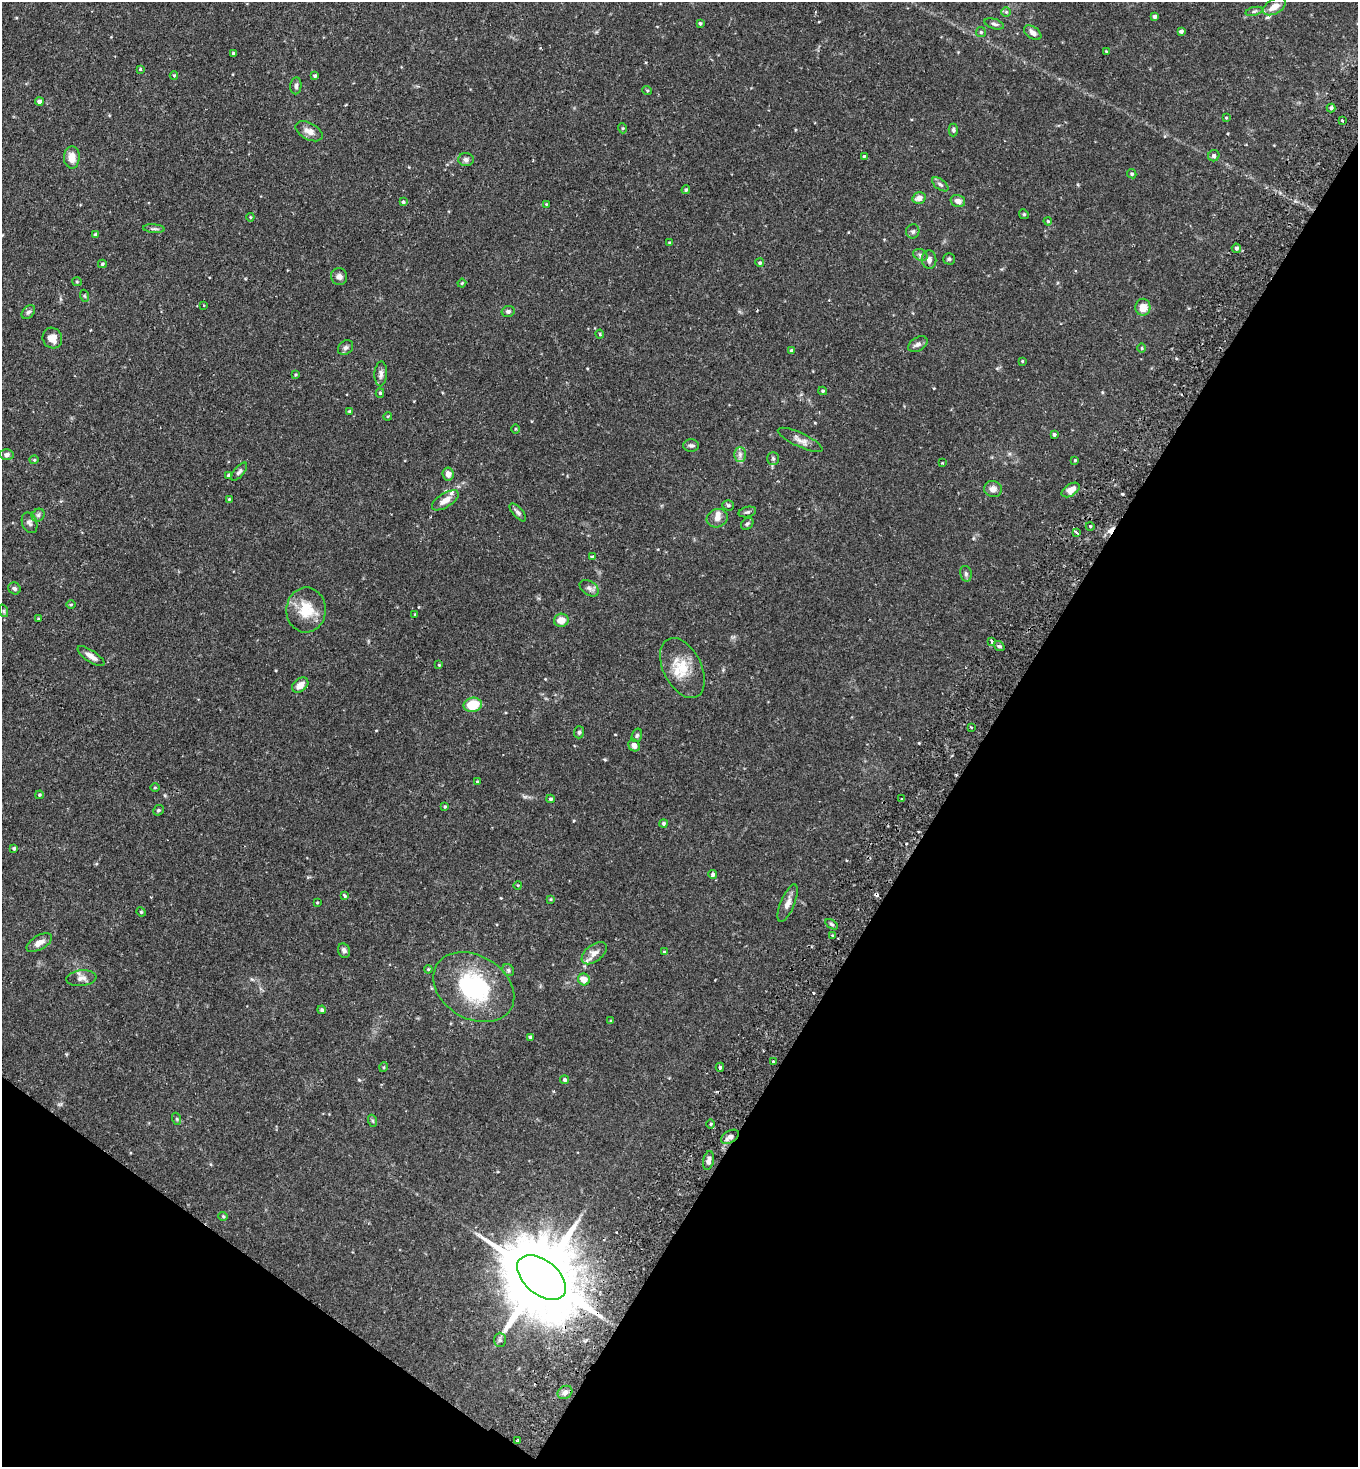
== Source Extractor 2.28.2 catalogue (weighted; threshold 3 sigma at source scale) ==
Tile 15 of 4 x 4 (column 3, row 4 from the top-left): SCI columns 3054-4409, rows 8-1472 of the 5925 x 5903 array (HDU 1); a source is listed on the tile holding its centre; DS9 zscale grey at full resolution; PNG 1360 x 1469 px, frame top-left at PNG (2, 2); each listed source drawn as its Kron ellipse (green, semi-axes under 4 px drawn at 4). Shown black and unused: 33% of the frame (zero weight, under 2 of 3 exposures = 3% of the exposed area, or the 3 px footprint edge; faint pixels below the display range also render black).
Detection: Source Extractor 2.28.2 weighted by HDU 2 'WHT'; one run over the whole footprint, this tile lists its part. Background 0.0863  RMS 0.0053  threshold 0.0237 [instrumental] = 3 sigma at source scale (4.5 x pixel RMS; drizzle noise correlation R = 1.50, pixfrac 1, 0.05/0.05 arcsec/px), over >= 5 px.
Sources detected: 164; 2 cosmic-ray / hot-pixel residue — neither listed nor drawn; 3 inside a brighter listed object's ellipse — not listed separately; the other 159 listed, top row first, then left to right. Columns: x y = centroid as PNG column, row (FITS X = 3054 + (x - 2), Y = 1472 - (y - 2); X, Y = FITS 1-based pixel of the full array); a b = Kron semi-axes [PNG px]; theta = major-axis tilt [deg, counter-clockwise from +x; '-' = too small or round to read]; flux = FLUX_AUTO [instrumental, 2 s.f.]
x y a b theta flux
1274 7 12 7 30 5.1
1254 11 9 3 13 1.2
1006 12 5 5 - 0.71
1155 17 4 3 - 1.2
700 23 4 3 - 0.66
994 24 10 5 -18 1.3
1181 31 4 3 - 1.4
981 32 5 5 - 0.73
1033 33 10 6 -35 2.2
1106 51 3 3 - 0.42
233 53 3 3 - 0.59
140 69 3 3 - 0.57
174 75 4 3 - 0.56
315 76 3 3 - 0.94
296 86 8 5 84 1.4
647 90 5 3 - 0.51
39 102 4 4 - 2.3
1331 108 4 4 - 0.98
1226 118 4 3 - 0.44
1342 121 3 2 - 0.81
622 128 5 3 - 0.5
953 130 6 4 89 1
309 131 14 8 -28 3.6
864 156 3 3 - 0.82
1214 156 6 5 - 1.4
72 157 11 8 89 5.7
466 160 8 6 -3 1.5
1132 174 5 4 - 0.85
940 184 9 5 -37 1.3
686 190 4 4 - 0.77
919 198 7 5 12 3.5
958 201 7 6 - 3.1
403 202 4 3 - 0.89
546 204 4 3 - 0.44
1024 214 5 4 - 0.66
250 217 4 4 - 0.49
1048 221 4 3 - 0.47
154 229 11 4 -4 1.2
913 231 7 6 - 1.2
96 235 4 4 - 1
670 243 4 3 - 0.91
1236 248 5 4 - 1.3
920 255 7 5 -23 1.3
949 259 5 5 - 0.75
929 260 9 7 -85 2.2
760 263 4 4 - 0.84
102 264 4 3 - 0.78
339 276 8 8 - 2
77 282 5 4 - 0.54
462 283 4 4 - 0.57
85 296 6 4 -70 0.64
204 305 2 2 - 0.44
1143 307 8 7 - 5.4
508 311 6 5 - 1.2
28 312 8 5 48 1.2
600 334 4 4 - 0.47
52 338 10 9 - 4.6
918 344 10 6 31 1.8
346 348 8 6 43 1.3
1142 348 4 3 - 0.51
792 351 4 4 - 1.6
1022 361 3 3 - 0.53
381 374 12 6 87 2.2
295 375 3 3 - 0.47
823 391 4 3 - 0.68
380 393 5 4 - 0.79
349 411 4 3 - 0.51
388 416 4 3 - 0.5
516 429 5 3 - 0.46
1054 435 3 3 - 0.88
800 440 24 7 -25 3.3
691 445 8 6 -1 1.3
740 454 7 6 - 1.8
6 455 7 5 3 1.5
773 458 6 5 - 0.94
34 460 4 4 - 0.5
1075 460 4 3 - 0.49
942 463 2 2 - 0.42
239 472 11 5 50 1.3
448 474 7 5 -82 2.8
228 475 4 3 - 0.73
993 489 9 8 - 2.8
1071 490 10 6 32 4.3
229 499 4 4 - 0.51
445 500 15 7 32 5.3
728 505 6 5 - 0.94
518 512 11 5 -48 1.5
747 512 9 5 14 1
38 515 7 6 - 1.2
717 518 10 9 - 3.1
29 523 11 7 -68 1.7
747 524 7 5 43 1
1090 526 4 3 - 0.49
1076 532 4 3 - 3.3
592 557 3 3 - 1.3
966 574 8 6 -76 1.2
14 588 6 5 - 1.1
589 588 10 7 -32 1.9
71 604 4 3 - 0.49
306 610 22 19 87 14
4 611 6 4 -72 0.66
415 614 3 2 - 0.4
38 619 4 3 - 0.48
561 620 7 6 - 5.5
991 641 4 3 - 1.2
999 646 6 4 -39 0.9
91 656 15 6 -34 3.3
439 665 4 3 - 0.4
682 668 32 19 -63 14
300 685 9 6 40 4.2
473 705 9 7 12 13
971 727 3 3 - 1.1
579 732 6 5 - 0.95
637 735 7 5 72 0.85
634 745 6 5 - 2.9
477 782 4 3 - 0.82
155 788 5 3 - 0.48
39 795 4 3 - 0.6
551 799 4 3 - 0.91
901 799 3 2 - 0.72
445 807 3 3 - 0.5
158 810 6 5 - 0.81
664 824 4 4 - 0.95
14 848 3 3 - 0.88
713 875 4 4 - 1
518 885 4 3 - 0.37
344 896 4 3 - 0.92
550 899 4 3 - 0.46
317 903 4 2 - 0.41
788 903 20 7 67 3.6
141 912 5 4 - 0.61
831 924 7 4 -31 0.88
832 936 4 3 - 0.78
39 943 14 7 30 3.2
344 951 7 6 - 1.6
664 952 4 3 - 0.65
594 953 15 8 38 3.5
428 969 4 3 - 0.59
508 970 6 5 - 0.98
81 978 15 8 6 2.8
584 979 6 6 - 5.4
474 987 43 31 -31 49
322 1010 4 4 - 0.85
611 1021 3 3 - 0.67
530 1037 4 3 - 1
773 1061 3 3 - 1.1
384 1067 5 3 - 0.48
720 1067 4 4 - 0.8
564 1080 4 4 - 1.2
177 1119 6 4 -71 0.68
373 1121 6 4 -71 0.68
711 1124 5 3 - 0.64
730 1137 10 6 31 2.5
708 1161 9 5 79 2.4
223 1216 4 4 - 0.61
542 1277 28 17 -40 7300
500 1340 7 6 - 1.2
565 1392 8 6 33 2.3
518 1441 3 3 - 1.2
Overlapping masked pixels (flux is a lower limit): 2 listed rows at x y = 730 1137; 542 1277